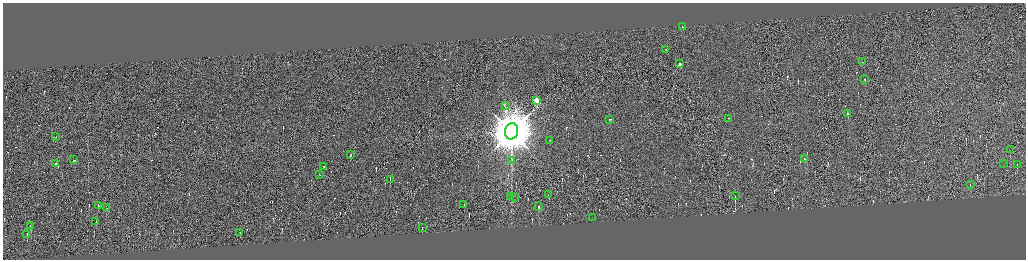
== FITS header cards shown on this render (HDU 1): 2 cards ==
NAXIS1  =                 4093
NAXIS2  =                 1030

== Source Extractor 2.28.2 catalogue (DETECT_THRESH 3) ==
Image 4093 x 1030 px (HDU 1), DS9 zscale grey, zoomed out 1/4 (1 PNG px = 4 x 4 image px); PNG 1028 x 262 px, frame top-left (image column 3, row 1030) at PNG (3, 3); each listed source drawn as its Kron ellipse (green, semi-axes under 4 px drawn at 4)
Background 0.0501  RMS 4.3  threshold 12.8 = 3 sigma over >= 5 px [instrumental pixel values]
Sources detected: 394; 354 cannot appear on this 1/4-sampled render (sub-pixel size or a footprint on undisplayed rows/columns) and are neither listed nor drawn; the other 40 listed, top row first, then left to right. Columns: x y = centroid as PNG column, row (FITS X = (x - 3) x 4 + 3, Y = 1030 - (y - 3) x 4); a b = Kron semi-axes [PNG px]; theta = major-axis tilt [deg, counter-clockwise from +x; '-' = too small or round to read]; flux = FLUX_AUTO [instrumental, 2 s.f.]
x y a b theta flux
682 27 2 1 - 7.9e+03
666 50 2 2 - 2.0e+03
862 62 2 1 - 8.6e+03
680 64 2 1 - 1.6e+04
865 80 2 1 - 3.6e+03
537 101 3 2 - 1.4e+05
505 106 2 1 - 5.6e+02
848 114 2 1 - 2.3e+04
729 119 2 1 - 1.9e+04
610 120 2 1 - 1.1e+04
511 132 8 6 78 1.5e+07
56 137 2 1 - 2.4e+03
549 141 2 1 - 1.8e+04
1010 150 2 1 - 4.7e+02
350 155 2 1 - 2.4e+04
805 159 2 1 - 3.1e+04
74 160 2 1 - 1.6e+04
511 161 2 1 - 8.7e+02
56 164 3 1 - 2.4e+04
1004 164 2 1 - 1.7e+03
1017 165 2 1 - 5.2e+03
324 167 2 1 - 3.6e+03
319 175 2 1 - 1.1e+04
390 180 2 1 - 1.2e+04
970 185 2 1 - 7.5e+02
548 195 2 1 - 1.2e+03
735 196 2 1 - 7.0e+04
511 197 2 1 - 2.4e+04
515 198 2 1 - 3.4e+03
464 205 2 1 - 8.9e+03
98 206 3 1 - 2.5e+04
539 207 2 1 - 2.3e+04
107 208 3 1 - 2.1e+04
592 218 2 1 - 6.3e+03
96 222 2 1 - 1.5e+04
30 226 2 1 - 7.5e+03
31 227 2 1 - 7.7e+03
422 228 2 1 - 2.0e+03
240 233 2 1 - 1.4e+04
27 235 3 1 - 4.4e+04
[354 sub-pixel or undisplayed-footprint detections neither listed nor drawn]